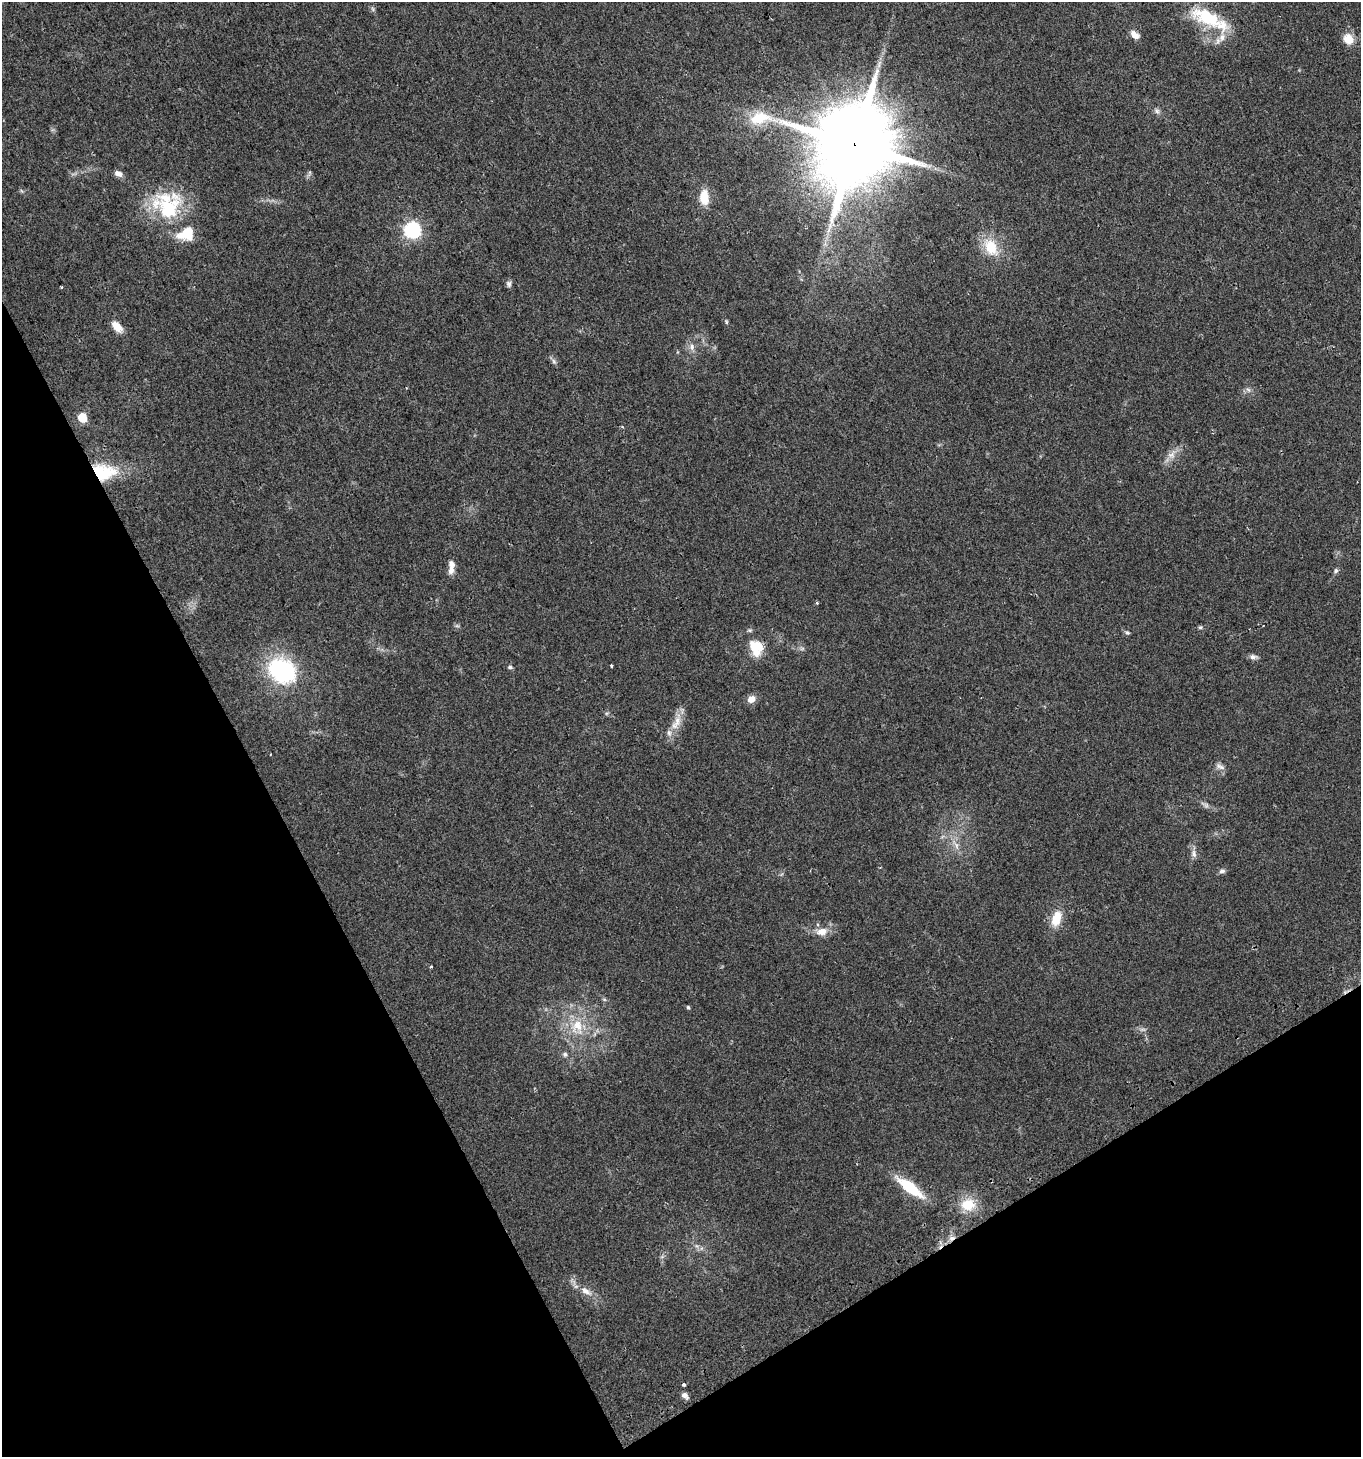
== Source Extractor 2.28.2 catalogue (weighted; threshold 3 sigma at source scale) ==
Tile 14 of 4 x 4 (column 2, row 4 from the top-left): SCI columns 1485-2843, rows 33-1487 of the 5747 x 5880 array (HDU 1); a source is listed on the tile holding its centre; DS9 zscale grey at full resolution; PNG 1363 x 1459 px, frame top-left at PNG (2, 2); no overlay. Shown black and unused: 27% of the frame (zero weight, under 2 of 3 exposures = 2% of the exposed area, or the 3 px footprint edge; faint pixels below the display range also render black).
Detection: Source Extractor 2.28.2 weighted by HDU 2 'WHT'; one run over the whole footprint, this tile lists its part. Background 0.0449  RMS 0.008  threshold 0.036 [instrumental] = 3 sigma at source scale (4.5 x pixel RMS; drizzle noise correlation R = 1.50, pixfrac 1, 0.0396/0.0396 arcsec/px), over >= 5 px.
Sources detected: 63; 3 too faint to see at this stretch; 1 cosmic-ray / hot-pixel residue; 1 long thin detection or spike segment (spike, bleed or trail) — not listed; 6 inside a brighter listed object's ellipse — not listed separately; the other 52 listed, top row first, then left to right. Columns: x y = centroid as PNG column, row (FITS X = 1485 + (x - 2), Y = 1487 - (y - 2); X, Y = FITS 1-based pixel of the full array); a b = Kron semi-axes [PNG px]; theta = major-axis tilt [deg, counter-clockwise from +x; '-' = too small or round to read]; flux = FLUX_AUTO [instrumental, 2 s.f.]
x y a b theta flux
1208 17 42 18 -25 44
1135 35 12 7 -39 5.7
1348 39 14 12 -44 10
1157 111 9 6 -46 2.5
854 145 24 24 - 11000
309 173 10 4 68 1.7
118 174 10 6 -21 4.3
704 197 16 10 -90 16
169 208 42 37 14 61
412 230 7 7 - 200
991 247 25 16 -60 23
509 284 8 7 - 2.3
62 287 3 3 - 1.4
726 322 6 4 -90 1
117 327 17 9 -49 7.9
692 347 10 8 -90 4.1
554 361 9 6 -63 2.2
1248 390 7 6 - 2.2
82 418 6 5 - 28
1172 455 17 10 54 7.6
103 472 28 19 -6 42
451 570 13 7 79 5.3
1336 571 7 6 - 1.8
817 603 3 2 - 1.8
457 626 7 4 -18 1.3
1200 627 6 5 - 1.3
1127 632 7 5 -25 1.6
756 648 20 16 -71 20
802 648 7 4 1 1.6
1253 657 11 6 -6 3.1
611 666 4 3 - 5
510 667 7 5 -10 1.4
282 671 20 16 -36 120
751 699 10 8 27 6
676 722 30 10 68 12
1220 766 14 6 -27 3.5
1205 805 13 6 -31 3.3
956 845 18 6 -58 6.3
1194 854 11 7 -83 3.8
1222 871 8 7 - 2.4
1056 919 18 10 71 16
822 932 15 9 5 8.9
431 966 3 3 - 0.92
604 999 6 4 -19 1.1
688 1007 5 4 - 1.1
577 1027 25 19 -79 28
565 1054 7 7 - 2
910 1187 26 9 -37 41
968 1205 18 14 2 19
586 1291 17 8 -33 7.9
684 1384 3 3 - 3
685 1395 9 6 -35 3.2
Overlapping masked pixels (flux is a lower limit): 2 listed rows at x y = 854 145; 103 472